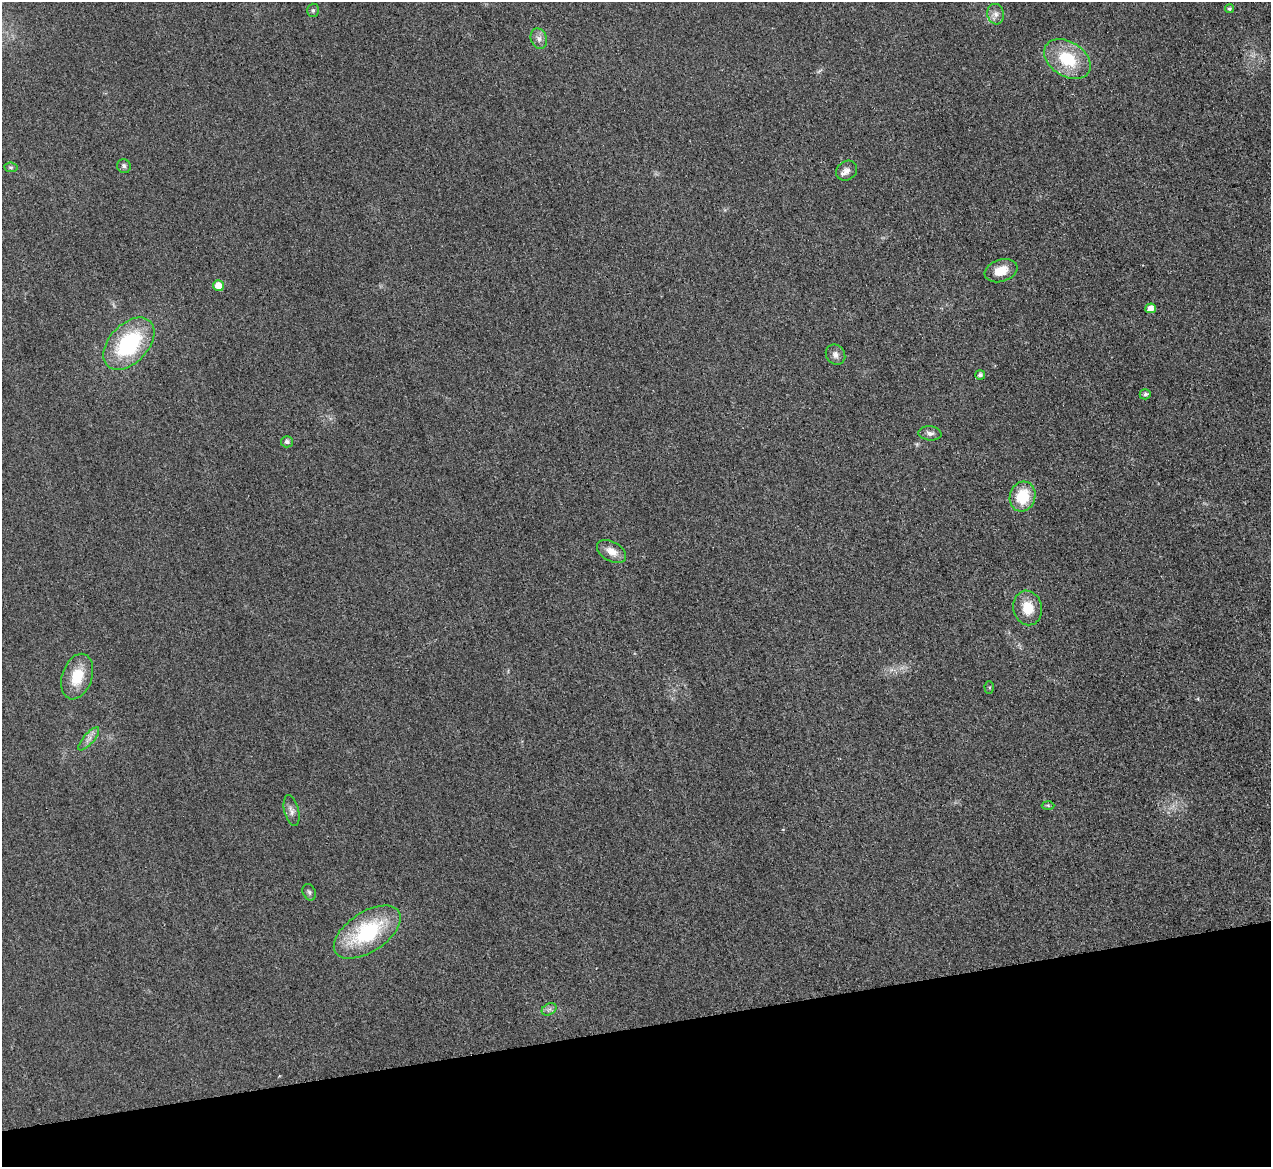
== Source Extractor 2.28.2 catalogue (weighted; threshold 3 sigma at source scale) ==
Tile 14 of 4 x 4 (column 2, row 4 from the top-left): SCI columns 1287-2555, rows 270-1434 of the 5097 x 5078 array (HDU 1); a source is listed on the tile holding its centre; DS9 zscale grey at full resolution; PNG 1273 x 1169 px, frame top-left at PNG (2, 2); each listed source drawn as its Kron ellipse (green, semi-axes under 4 px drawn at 4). Shown black and unused: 12% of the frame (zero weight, under 3 of 4 exposures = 1% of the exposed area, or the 3 px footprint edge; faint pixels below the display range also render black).
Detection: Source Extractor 2.28.2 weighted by HDU 2 'WHT'; one run over the whole footprint, this tile lists its part. Background 0.0431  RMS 0.0064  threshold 0.0286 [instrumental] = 3 sigma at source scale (4.5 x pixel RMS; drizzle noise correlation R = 1.50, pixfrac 1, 0.05/0.05 arcsec/px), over >= 5 px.
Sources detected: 28; all 28 listed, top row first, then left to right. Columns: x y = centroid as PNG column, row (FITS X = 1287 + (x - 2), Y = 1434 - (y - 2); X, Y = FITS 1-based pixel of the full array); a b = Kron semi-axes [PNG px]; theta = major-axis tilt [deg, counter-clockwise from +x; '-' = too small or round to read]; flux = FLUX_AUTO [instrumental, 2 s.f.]
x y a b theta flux
1229 9 4 4 - 0.95
313 10 6 5 - 1.2
996 14 10 8 -75 3.5
539 39 10 8 -69 3.2
1067 59 25 17 -32 29
124 166 7 6 - 1.8
11 167 7 4 -7 1.1
847 171 11 9 36 3.8
1001 271 17 11 19 9.6
218 286 5 5 - 8.5
1151 308 5 5 - 4.8
129 344 31 19 46 60
835 355 11 9 -51 3.1
980 375 5 5 - 1.9
1145 394 5 5 - 1.8
930 433 11 7 -5 2.6
287 442 6 5 - 2
1023 496 15 12 73 22
611 551 16 9 -30 6.9
1028 608 17 14 -79 14
77 677 23 15 71 17
989 687 6 4 -89 0.98
89 739 14 5 49 3.3
1048 805 6 4 -2 0.94
291 811 16 7 -77 3.2
309 892 8 6 -65 1.6
367 932 38 20 33 57
549 1009 8 5 30 2